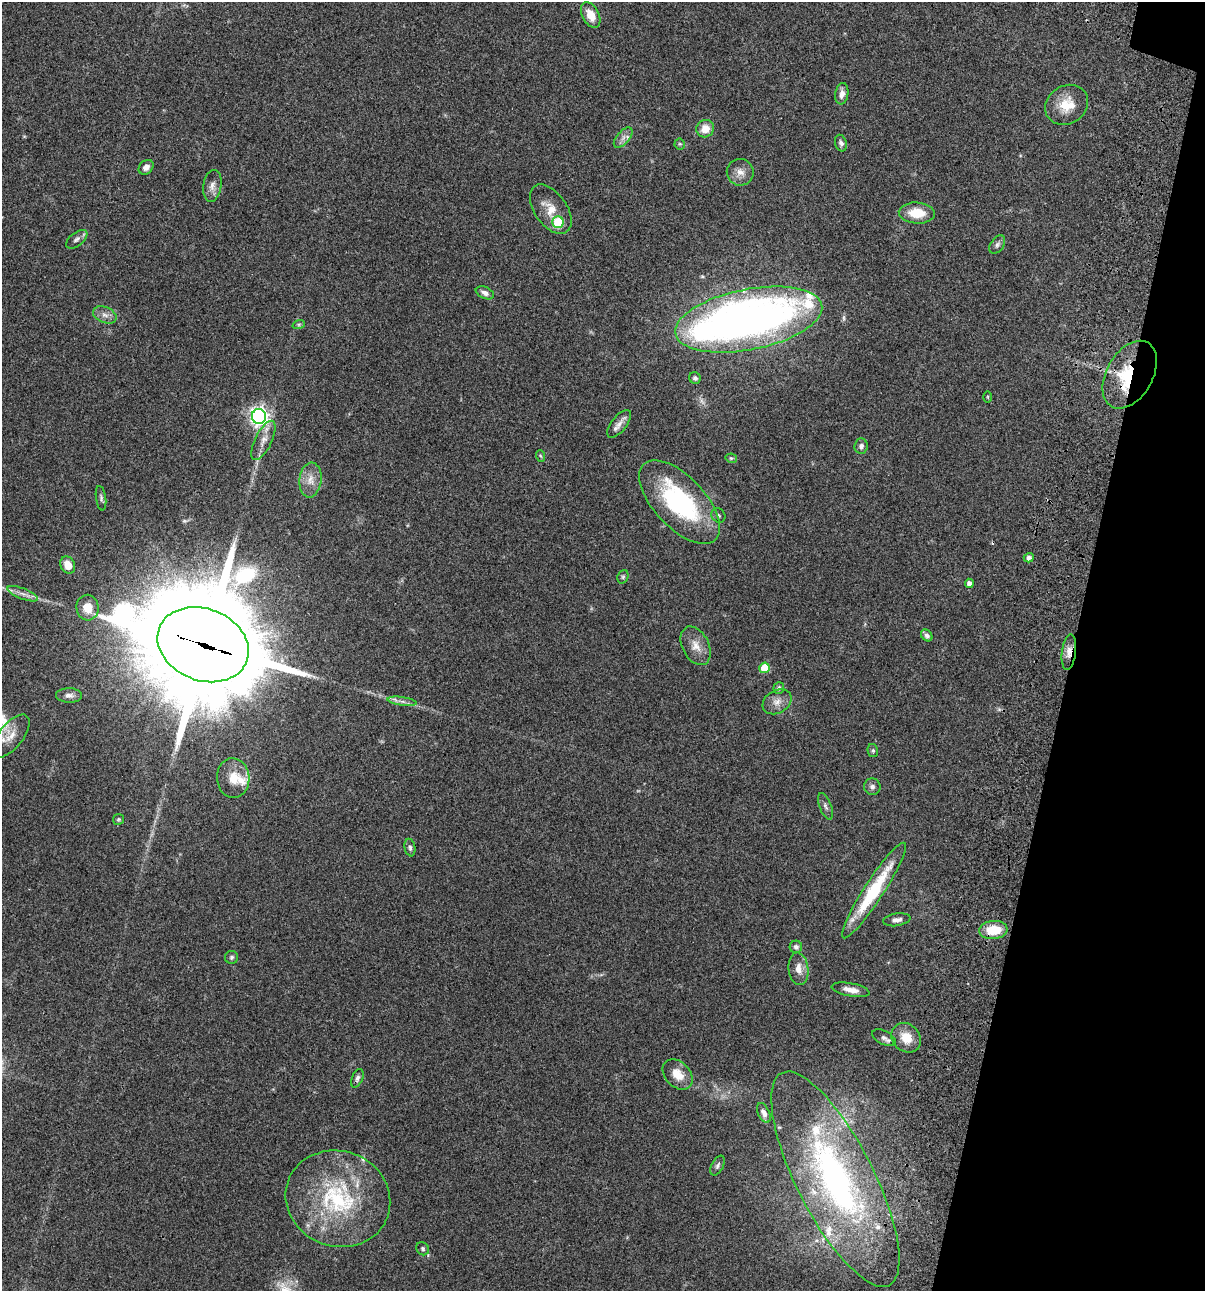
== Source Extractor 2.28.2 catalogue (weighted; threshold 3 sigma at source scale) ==
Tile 8 of 4 x 4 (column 4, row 2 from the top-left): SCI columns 3844-5046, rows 2697-3985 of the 5405 x 5390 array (HDU 1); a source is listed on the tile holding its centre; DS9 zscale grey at full resolution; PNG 1207 x 1293 px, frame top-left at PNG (2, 2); each listed source drawn as its Kron ellipse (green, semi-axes under 4 px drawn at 4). Shown black and unused: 11% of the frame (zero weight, under 3 of 4 exposures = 9% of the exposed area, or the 3 px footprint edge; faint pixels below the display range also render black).
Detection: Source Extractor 2.28.2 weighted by HDU 2 'WHT'; one run over the whole footprint, this tile lists its part. Background 0.0467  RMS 0.0052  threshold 0.0236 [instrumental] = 3 sigma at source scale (4.5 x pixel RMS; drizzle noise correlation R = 1.50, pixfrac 1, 0.05/0.05 arcsec/px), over >= 5 px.
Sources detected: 84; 1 too faint to see at this stretch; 2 inside a brighter object's white glare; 1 cosmic-ray / hot-pixel residue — neither listed nor drawn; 10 inside a brighter listed object's ellipse — not listed separately; the other 70 listed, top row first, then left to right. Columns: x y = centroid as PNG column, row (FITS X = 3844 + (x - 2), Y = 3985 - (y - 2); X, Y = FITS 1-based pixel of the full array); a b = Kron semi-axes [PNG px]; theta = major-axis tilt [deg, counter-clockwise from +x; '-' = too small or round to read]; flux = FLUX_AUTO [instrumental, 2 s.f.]
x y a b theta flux
591 15 14 8 -63 6.8
842 94 11 6 82 2.8
1067 105 22 19 33 11
705 129 9 8 - 5.9
623 138 12 6 48 2.5
841 143 8 6 -74 1.4
680 144 5 5 - 0.68
146 167 8 6 44 2.5
740 172 13 13 - 4.4
212 186 16 9 81 3.4
551 209 28 16 -55 9.1
917 213 18 10 -3 11
558 222 6 5 - 27
77 239 12 6 38 1.8
997 245 10 6 55 1.5
485 293 9 5 -24 2.2
105 315 12 8 -23 3.1
749 320 75 30 11 320
299 324 6 4 18 0.73
1130 375 37 23 60 33
695 378 6 5 - 1.2
988 397 5 3 - 0.45
259 416 7 7 - 210
619 424 16 7 51 3.3
263 440 21 8 64 5.1
861 446 7 6 - 1.6
541 456 6 3 -70 0.69
731 458 6 4 -12 0.65
310 480 17 11 84 5.6
101 498 12 5 -81 1.3
680 502 52 25 -47 66
718 515 7 6 - 1.1
1029 558 5 4 - 1.9
68 565 9 7 -63 6.2
623 577 7 5 69 0.88
969 583 4 4 - 2.5
23 594 16 5 -21 2.9
88 608 13 11 -82 7.3
927 635 6 5 - 1.5
203 645 47 36 -21 14000
696 646 20 13 -63 6.3
1069 652 17 7 83 4.1
764 668 5 5 - 12
779 688 6 5 - 1.2
69 695 13 7 -2 2.3
402 701 15 4 -8 2.2
777 702 15 11 30 4.5
11 736 26 12 51 6.6
873 751 6 5 - 0.9
233 778 20 16 -88 9.4
872 787 8 8 - 1.7
825 806 14 6 -70 1.7
118 819 5 5 - 0.73
410 847 9 5 -78 1.3
874 890 56 10 57 33
897 920 14 6 9 2.7
993 930 14 9 6 13
796 947 6 6 - 1.3
232 957 6 6 - 1
798 969 16 10 -84 4.8
851 990 19 6 -11 4.5
884 1038 12 6 -27 1.9
906 1038 16 13 -45 8
678 1074 17 12 -46 7.7
357 1078 10 5 68 1.5
764 1113 11 5 -65 2.4
717 1166 11 5 62 1.5
835 1179 119 38 -63 170
338 1199 53 47 -20 63
423 1249 7 6 - 1
Overlapping masked pixels (flux is a lower limit): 4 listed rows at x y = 1130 375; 203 645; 1069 652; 993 930
Isophote crosses this tile's border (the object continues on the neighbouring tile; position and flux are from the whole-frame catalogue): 1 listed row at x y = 23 594